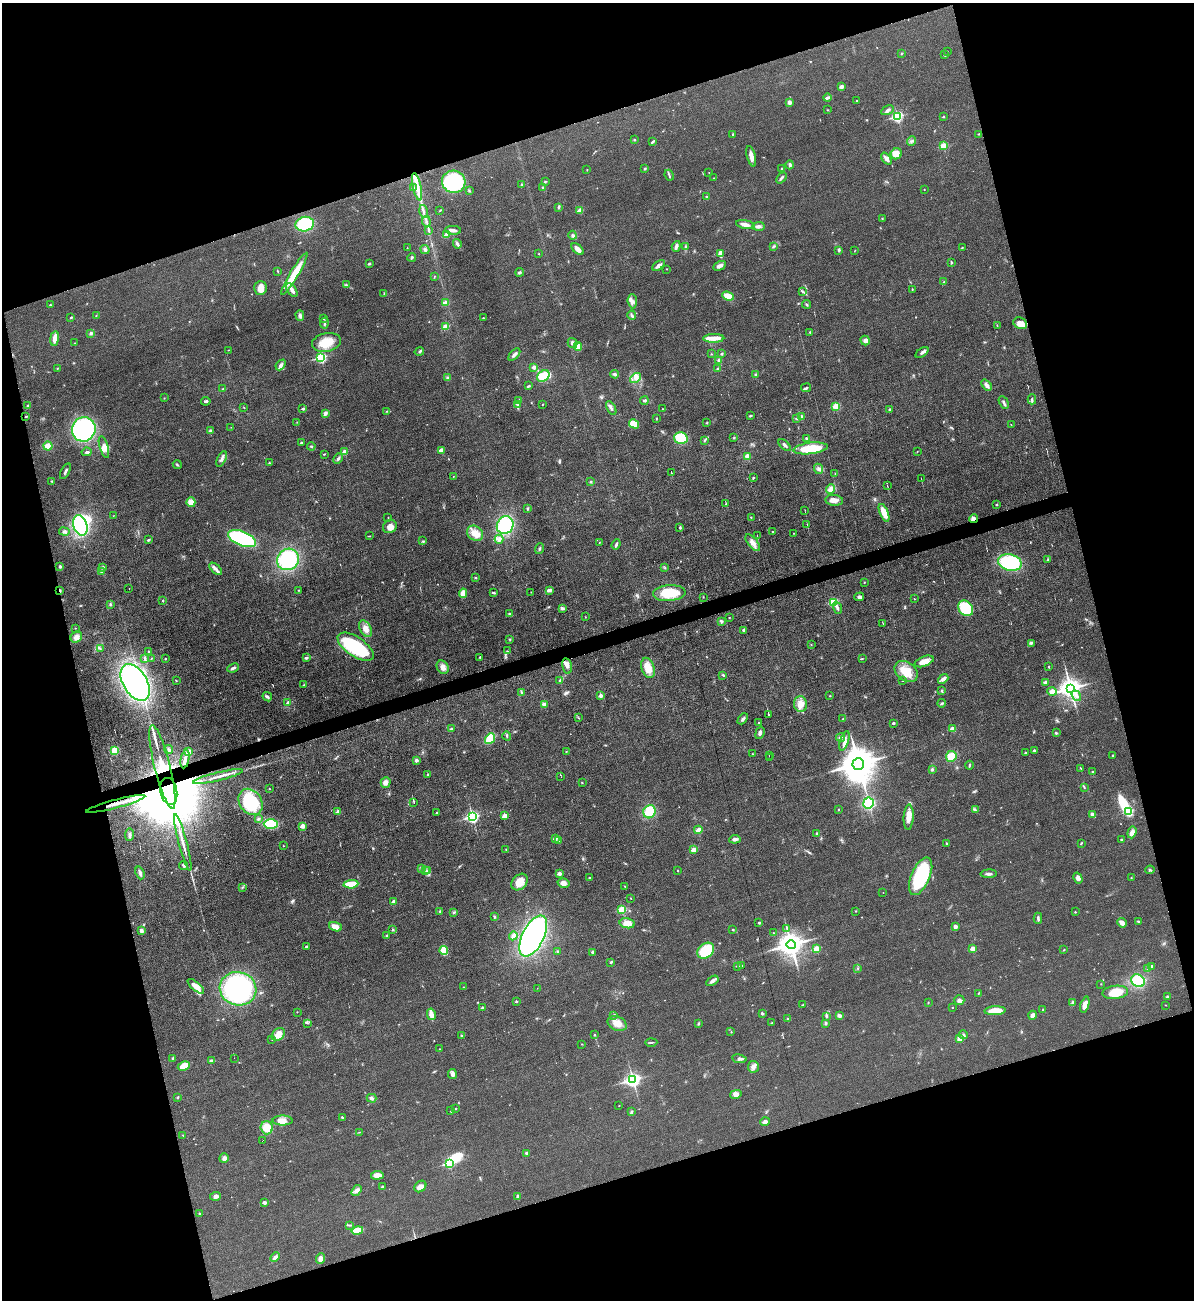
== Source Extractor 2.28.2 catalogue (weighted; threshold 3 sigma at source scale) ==
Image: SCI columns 266-5032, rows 1-5191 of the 5175 x 5193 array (HDU 1 of 3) = the unmasked area's bounding box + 8 px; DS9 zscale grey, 4 x 4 block average (1 PNG px = mean of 4 x 4 image px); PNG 1196 x 1302 px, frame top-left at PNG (2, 3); each listed source drawn as its Kron ellipse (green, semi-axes under 4 px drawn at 4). Shown black and unused: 34% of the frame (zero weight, under 3 of 6 exposures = <1% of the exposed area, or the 3 px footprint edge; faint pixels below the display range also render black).
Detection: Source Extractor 2.28.2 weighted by HDU 2 'WHT'. Background 0.0232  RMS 0.0037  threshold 0.0151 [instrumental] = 3 sigma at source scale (4.09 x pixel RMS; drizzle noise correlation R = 1.36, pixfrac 0.8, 0.05/0.05 arcsec/px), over >= 5 px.
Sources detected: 622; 3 too faint to see at this stretch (4 x 4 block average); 3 inside a brighter object's white glare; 4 cosmic-ray / hot-pixel residue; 2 long thin detections or spike segments (spike, bleed or trail) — neither listed nor drawn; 7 coinciding with a brighter row at this scale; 22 inside a brighter listed object's ellipse — not listed separately; of the other 581, all 500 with FLUX_AUTO >= 0.668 (the completeness limit of this list) listed and drawn (81 fainter detections not listed), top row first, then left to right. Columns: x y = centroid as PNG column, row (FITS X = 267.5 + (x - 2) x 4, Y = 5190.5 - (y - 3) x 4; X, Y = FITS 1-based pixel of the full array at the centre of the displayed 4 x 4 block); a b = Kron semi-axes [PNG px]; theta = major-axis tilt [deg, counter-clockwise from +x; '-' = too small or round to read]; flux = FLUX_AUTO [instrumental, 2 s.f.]
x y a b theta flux
947 51 2 2 - 0.77
901 54 2 2 - 0.94
944 55 3 2 - 1.9
841 86 3 3 - 6.8
827 98 4 2 - 7.6
857 100 2 2 - 1.3
789 102 3 2 - 8.7
827 110 2 2 - 0.8
887 110 7 3 28 5.5
897 117 3 2 - 270
943 117 2 2 - 3.3
733 134 3 2 - 1.7
979 134 3 2 - 1.4
634 140 3 2 - 1.5
912 141 5 2 - 3.1
653 142 4 2 - 3.8
943 146 2 2 - 65
896 154 6 5 - 20
751 156 10 4 -75 13
886 159 7 3 -50 10
790 165 4 3 - 4.6
645 169 2 2 - 2.4
782 169 2 2 - 2.7
587 170 2 2 - 0.94
709 173 2 2 - 1
669 175 5 2 - 2.6
714 178 2 2 - 1.1
781 178 6 2 49 3.7
454 182 11 11 - 220
545 182 2 2 - 1.2
522 184 2 2 - 1.1
417 187 14 3 -78 25
543 187 2 2 - 1.5
413 188 2 2 - 1.7
924 189 2 2 - 0.83
469 191 4 2 - 2.3
707 197 3 2 - 1.9
559 207 4 2 - 2.5
440 210 3 2 - 1.3
424 211 7 2 -77 5.1
580 211 2 2 - 39
882 219 2 2 - 1.5
426 221 5 2 - 4.2
305 224 9 7 13 95
745 225 9 4 -11 11
758 226 6 3 4 6.5
453 230 8 3 -4 7.6
428 231 2 2 - 1.2
446 235 2 2 - 36
573 235 4 3 - 4.6
457 244 5 3 - 4.9
676 246 5 2 - 8.2
773 246 2 2 - 1.7
685 247 2 2 - 1.4
407 248 2 2 - 0.88
962 248 3 2 - 1.3
577 249 7 4 -41 11
425 250 5 3 - 3.8
839 250 3 3 - 2.3
854 251 2 2 - 0.74
538 254 2 2 - 0.88
720 254 4 3 - 15
412 257 4 2 - 2.6
951 262 3 2 - 2
369 264 2 2 - 3
659 265 7 3 37 8.8
720 266 7 3 28 7.8
667 269 2 2 - 0.81
278 271 3 2 - 1.1
520 272 4 2 - 3.2
294 274 24 4 59 48
434 277 3 2 - 1.3
944 282 3 2 - 1.6
346 285 3 2 - 1.8
260 288 7 6 - 18
912 289 2 2 - 1.3
292 290 8 2 -57 14
803 292 2 2 - 1.2
384 293 3 2 - 1.4
728 296 6 4 -21 24
632 301 7 4 -86 7.8
446 302 2 2 - 28
806 304 4 2 - 2.3
50 305 2 2 - 1.9
96 315 2 2 - 0.82
632 315 4 3 - 3.7
300 316 5 3 - 5.1
71 317 2 2 - 1.9
483 318 2 2 - 1.8
323 319 3 2 - 0.95
324 323 5 2 - 3.2
1020 323 7 5 -29 14
997 326 3 2 - 1.1
445 327 2 2 - 54
810 332 2 2 - 1.3
91 333 4 3 - 3.9
55 338 7 3 82 16
714 338 10 3 1 21
865 341 5 4 - 7.2
326 342 14 9 11 35
75 343 2 2 - 0.93
572 343 5 4 - 6.2
578 346 4 4 - 21
228 350 2 2 - 0.97
419 351 4 2 - 3
922 353 7 2 37 5
711 354 2 2 - 1.2
722 354 3 2 - 2.3
514 355 7 3 46 5.7
321 358 3 2 - 230
719 360 3 3 - 4.8
281 365 6 4 49 7.3
534 367 3 2 - 9.2
57 368 2 2 - 1.3
718 368 3 2 - 2.3
615 374 4 2 - 5.8
756 375 3 2 - 2
543 376 7 5 40 43
447 378 3 2 - 2.3
636 378 6 3 37 8.5
987 385 6 3 -49 8.9
529 386 4 2 - 2.5
806 388 5 2 - 2.9
223 389 3 2 - 1.5
164 398 2 2 - 1
1032 399 5 2 - 3.3
519 400 2 2 - 1.9
206 401 5 2 - 3.5
644 401 4 3 - 3.8
1004 402 7 2 -62 4.8
517 404 3 2 - 2.3
542 404 2 2 - 0.77
28 406 3 3 - 3.3
836 406 2 2 - 79
244 408 2 2 - 1.1
611 408 7 2 -60 5.1
303 409 2 2 - 7.3
663 409 2 2 - 0.73
890 410 3 2 - 3.6
387 411 3 2 - 1.3
325 413 3 3 - 6.6
751 415 3 2 - 2.8
26 416 2 2 - 2.2
801 416 3 3 - 3.2
656 419 2 2 - 1.1
797 419 2 2 - 1.4
297 422 2 2 - 0.85
707 423 2 2 - 1.5
634 424 5 3 - 37
1011 425 2 2 - 0.86
231 427 2 2 - 0.67
84 429 12 11 - 250
210 431 3 2 - 4.6
681 438 7 5 -15 57
734 438 3 2 - 2
806 438 3 2 - 1.8
705 440 2 2 - 1.9
301 442 2 2 - 4.8
785 445 7 2 -46 4.6
48 446 4 4 - 18
311 446 4 2 - 2
104 447 11 3 -73 10
810 448 17 5 7 71
441 450 2 2 - 24
917 451 2 2 - 0.75
87 452 5 2 - 3.5
345 452 2 2 - 34
324 454 2 2 - 1.3
747 456 4 3 - 10
222 459 8 3 67 6.3
338 459 5 3 - 3.8
269 463 2 2 - 2.2
177 464 5 2 - 2.1
819 469 5 4 - 5.8
65 471 8 2 63 4.4
671 473 2 2 - 0.79
835 473 2 2 - 1.4
453 476 2 2 - 0.69
753 478 3 2 - 1.8
921 479 3 2 - 0.88
51 481 2 2 - 1.3
590 482 2 2 - 2.3
887 486 4 2 - 1.7
831 489 5 4 - 13
834 500 9 5 -7 12
191 502 5 4 - 14
726 504 3 2 - 1.4
996 505 2 2 - 1.6
527 509 3 2 - 1.9
805 510 3 2 - 0.7
884 513 9 3 -67 30
113 516 2 2 - 0.83
751 517 2 2 - 1.1
388 518 2 2 - 0.76
974 519 4 3 - 7.7
807 524 4 2 - 1.1
80 525 10 7 -70 250
505 525 9 8 - 150
390 527 7 6 - 12
680 528 3 3 - 1.9
64 531 5 3 - 4.8
772 531 2 2 - 1.3
475 533 8 7 - 23
793 533 2 2 - 0.98
369 536 3 2 - 1.2
757 536 4 2 - 0.97
242 539 15 7 -22 200
499 539 4 4 - 5.6
148 540 3 2 - 2.5
422 541 2 2 - 1.4
599 543 2 2 - 0.67
753 543 10 4 -52 13
616 544 5 2 - 3.9
540 549 5 2 - 3.1
288 559 11 10 - 170
1048 559 3 2 - 2
1010 562 12 8 -13 170
60 566 2 2 - 4.8
103 567 3 2 - 3.2
665 567 2 2 - 1
216 569 8 4 -43 7.3
102 572 4 3 - 4.6
476 577 2 2 - 1.7
864 582 2 2 - 1.2
129 588 2 2 - 0.68
60 590 3 2 - 2.2
298 590 2 2 - 0.93
549 590 3 2 - 11
531 592 2 2 - 0.71
463 593 5 3 - 20
493 593 3 2 - 2.1
669 593 16 8 5 64
703 597 2 2 - 0.91
859 597 5 3 - 4.7
914 599 2 2 - 0.77
163 600 2 2 - 1.3
833 602 2 2 - 140
110 604 3 3 - 2.3
562 608 4 3 - 5.2
837 608 6 2 -71 4.9
966 608 8 7 - 110
510 614 4 2 - 4.1
585 617 2 2 - 0.97
729 617 2 2 - 0.91
721 621 4 3 - 3
883 623 3 2 - 0.92
75 628 2 2 - 0.82
365 629 9 5 -63 15
744 630 3 3 - 3.2
76 637 6 5 - 12
510 639 2 2 - 0.99
1031 643 2 2 - 1.3
811 644 2 2 - 0.83
356 647 21 9 -34 140
100 648 2 2 - 1
507 651 3 2 - 1.6
148 652 2 2 - 1.5
480 657 3 2 - 1.4
145 658 4 2 - 2.8
152 658 3 2 - 1
165 658 2 2 - 2
307 658 4 3 - 2.8
862 659 2 2 - 1.1
924 661 10 5 21 18
567 666 8 4 -78 10
443 667 7 5 -61 11
1048 667 3 2 - 1.2
233 668 6 3 22 4.5
648 668 10 6 -72 26
906 671 13 9 -37 40
723 675 3 2 - 2.4
943 679 6 3 41 8.6
176 680 3 2 - 1.1
560 680 3 2 - 1.6
903 681 2 2 - 0.73
1045 682 3 3 - 4.2
135 683 20 12 -59 420
304 685 2 2 - 1
1070 688 4 3 - 1700
942 691 3 2 - 2.1
1052 691 4 4 - 15
521 692 4 2 - 2.5
601 696 2 2 - 19
829 696 2 2 - 0.81
1076 696 6 3 -53 6.8
267 697 5 3 - 3.9
287 702 3 2 - 2
942 703 4 2 - 3
800 704 8 6 -80 16
544 705 3 3 - 11
768 714 3 2 - 16
578 718 2 2 - 0.78
743 719 6 3 47 4.7
843 719 2 2 - 1.9
759 723 3 2 - 0.97
893 723 3 2 - 2.6
451 729 3 3 - 3.7
952 729 2 2 - 40
760 733 6 3 71 5.5
1056 733 3 2 - 2.5
507 736 5 2 - 3.3
841 737 4 3 - 4
490 739 6 3 51 63
844 741 10 3 71 9.3
115 750 3 3 - 28
169 750 4 4 - 4.2
1034 750 2 2 - 6.6
566 751 2 2 - 0.86
189 752 2 2 - 46
1025 753 2 2 - 1.8
752 754 2 2 - 0.93
769 755 2 2 - 0.77
951 756 5 5 - 32
1113 756 2 2 - 2.9
770 758 2 2 - 5.1
185 759 9 2 79 7.5
416 760 3 3 - 4
858 764 6 6 - 6600
969 765 4 2 - 2
162 767 43 8 -76 900
1081 768 4 2 - 1.7
932 769 4 3 - 3.4
1093 772 3 2 - 1.5
428 775 3 2 - 1.5
218 777 25 2 14 15
561 777 2 2 - 2.1
386 782 5 5 - 9.3
582 783 2 2 - 1.1
1084 788 2 2 - 1.1
269 789 2 2 - 0.71
169 791 14 8 -79 58000
251 802 14 11 -54 110
414 802 2 2 - 10
868 803 6 5 - 89
116 804 30 2 15 24
975 809 3 2 - 1.8
838 810 2 2 - 1.2
1129 811 3 2 - 110
338 812 2 2 - 25
649 812 7 6 - 61
437 813 2 2 - 1.8
1093 815 4 3 - 8.3
505 816 2 2 - 36
472 817 3 2 - 400
909 817 12 5 87 17
258 819 4 2 - 2
271 824 7 4 -3 64
303 826 2 2 - 35
698 830 4 2 - 16
1132 832 6 3 71 11
817 833 3 2 - 2
130 835 6 2 84 5.1
555 838 2 2 - 20
735 839 5 3 - 7.2
559 840 4 2 - 3.5
1122 840 3 2 - 2.7
183 842 29 2 -75 18
946 843 3 2 - 1.2
1081 843 3 2 - 2.2
283 846 2 2 - 1.3
506 849 2 2 - 0.86
694 850 2 2 - 34
183 865 5 2 - 2.9
421 868 2 2 - 1.2
425 870 2 2 - 0.87
678 870 2 2 - 2.2
1150 870 4 3 - 3.2
428 871 4 2 - 2.6
140 873 6 3 -70 6.7
559 874 2 2 - 19
989 874 8 2 2 5.6
921 876 20 9 67 180
590 878 2 2 - 1.6
1078 878 6 4 -60 8.2
1131 878 2 2 - 0.97
520 882 9 6 48 27
564 883 6 5 - 9.2
351 884 7 3 4 49
625 886 2 2 - 0.87
242 887 2 2 - 1.1
883 893 2 2 - 0.84
631 898 2 2 - 1.2
394 902 2 2 - 16
622 910 2 2 - 110
440 911 3 2 - 3
856 911 2 2 - 0.87
454 912 3 2 - 2.3
1075 912 2 2 - 1.7
495 917 3 2 - 1.8
1038 918 5 2 - 3.8
1138 921 3 2 - 2.2
627 923 7 5 -11 19
759 923 2 2 - 3
1122 923 5 3 - 14
955 926 3 3 - 6.6
335 927 6 4 -21 17
787 928 3 2 - 1.5
732 929 2 2 - 1.2
393 930 2 2 - 4.8
141 931 4 2 - 8.6
774 933 2 2 - 1.2
387 935 2 2 - 3
513 936 4 3 - 7.9
533 936 22 11 64 540
791 945 4 4 - 2400
306 946 3 2 - 2.2
817 949 2 2 - 69
973 949 2 2 - 31
444 950 4 3 - 37
1064 950 3 2 - 1.2
557 951 2 2 - 1.8
706 951 9 7 39 77
593 952 3 3 - 3.1
611 962 3 2 - 2.3
738 966 3 2 - 2
741 966 3 2 - 1.9
1152 966 2 2 - 4.3
858 968 2 2 - 0.96
1148 969 4 3 - 3.1
712 981 7 3 34 6.7
1138 981 7 6 - 110
1101 984 2 2 - 0.73
196 986 10 4 -41 18
463 987 2 2 - 1.2
537 988 2 2 - 0.71
238 989 18 16 -17 330
1115 992 13 6 6 38
978 993 3 2 - 1.2
1167 997 2 2 - 6.4
959 1000 5 5 - 7.2
516 1001 2 2 - 5.6
928 1002 2 2 - 1
1072 1002 4 2 - 2.7
803 1005 3 2 - 1
1085 1005 8 3 73 16
1165 1005 2 2 - 0.69
482 1008 2 2 - 6
952 1008 2 2 - 1.1
1043 1010 3 2 - 1.5
995 1011 10 4 3 35
297 1012 2 2 - 0.72
762 1013 3 2 - 3.3
431 1014 6 2 -78 22
614 1015 2 2 - 2.7
1033 1015 4 4 - 7.3
826 1016 3 2 - 3.6
839 1016 4 3 - 5.6
787 1019 2 2 - 1.9
308 1023 2 2 - 1.4
617 1023 10 7 -25 19
698 1023 2 2 - 1.4
771 1023 2 2 - 1.2
826 1023 3 2 - 3.5
731 1032 2 2 - 1.2
595 1034 2 2 - 1.1
278 1035 7 5 41 15
963 1035 4 2 - 3.2
462 1036 3 2 - 3.3
272 1039 2 2 - 2
960 1039 3 2 - 15
651 1042 6 2 2 2.4
582 1044 2 2 - 0.77
440 1049 2 2 - 0.72
173 1058 4 2 - 2.1
234 1058 2 2 - 3.1
739 1059 7 3 -8 4.9
211 1061 4 2 - 3
184 1066 6 3 28 34
753 1067 6 5 - 8.5
452 1074 5 4 - 6.3
633 1080 3 3 - 610
736 1094 6 4 14 10
177 1098 3 2 - 1.4
371 1098 5 3 - 4.6
619 1106 2 2 - 0.67
455 1108 2 2 - 0.81
451 1111 3 2 - 1.4
631 1112 4 2 - 2.7
342 1117 2 2 - 2.9
282 1121 10 5 0 13
765 1122 4 3 - 6.7
267 1128 6 6 - 31
359 1132 2 2 - 0.83
183 1135 2 2 - 1.5
262 1140 2 2 - 0.84
527 1153 3 3 - 3.6
224 1158 5 4 - 6.7
449 1163 3 2 - 170
377 1175 6 4 6 16
382 1186 2 2 - 1.7
420 1186 6 5 - 12
356 1190 6 2 55 4.8
215 1196 5 4 - 7.2
517 1196 3 2 - 3.7
264 1202 2 2 - 12
199 1214 2 2 - 1.6
350 1225 3 2 - 1.4
357 1230 6 3 13 37
275 1257 5 2 - 8.7
320 1259 5 4 - 9.9
Overlapping masked pixels (flux is a lower limit): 5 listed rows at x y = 974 519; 60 590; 162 767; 169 791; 116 804
Diffuse or blended objects may show on this block-average render without a row.